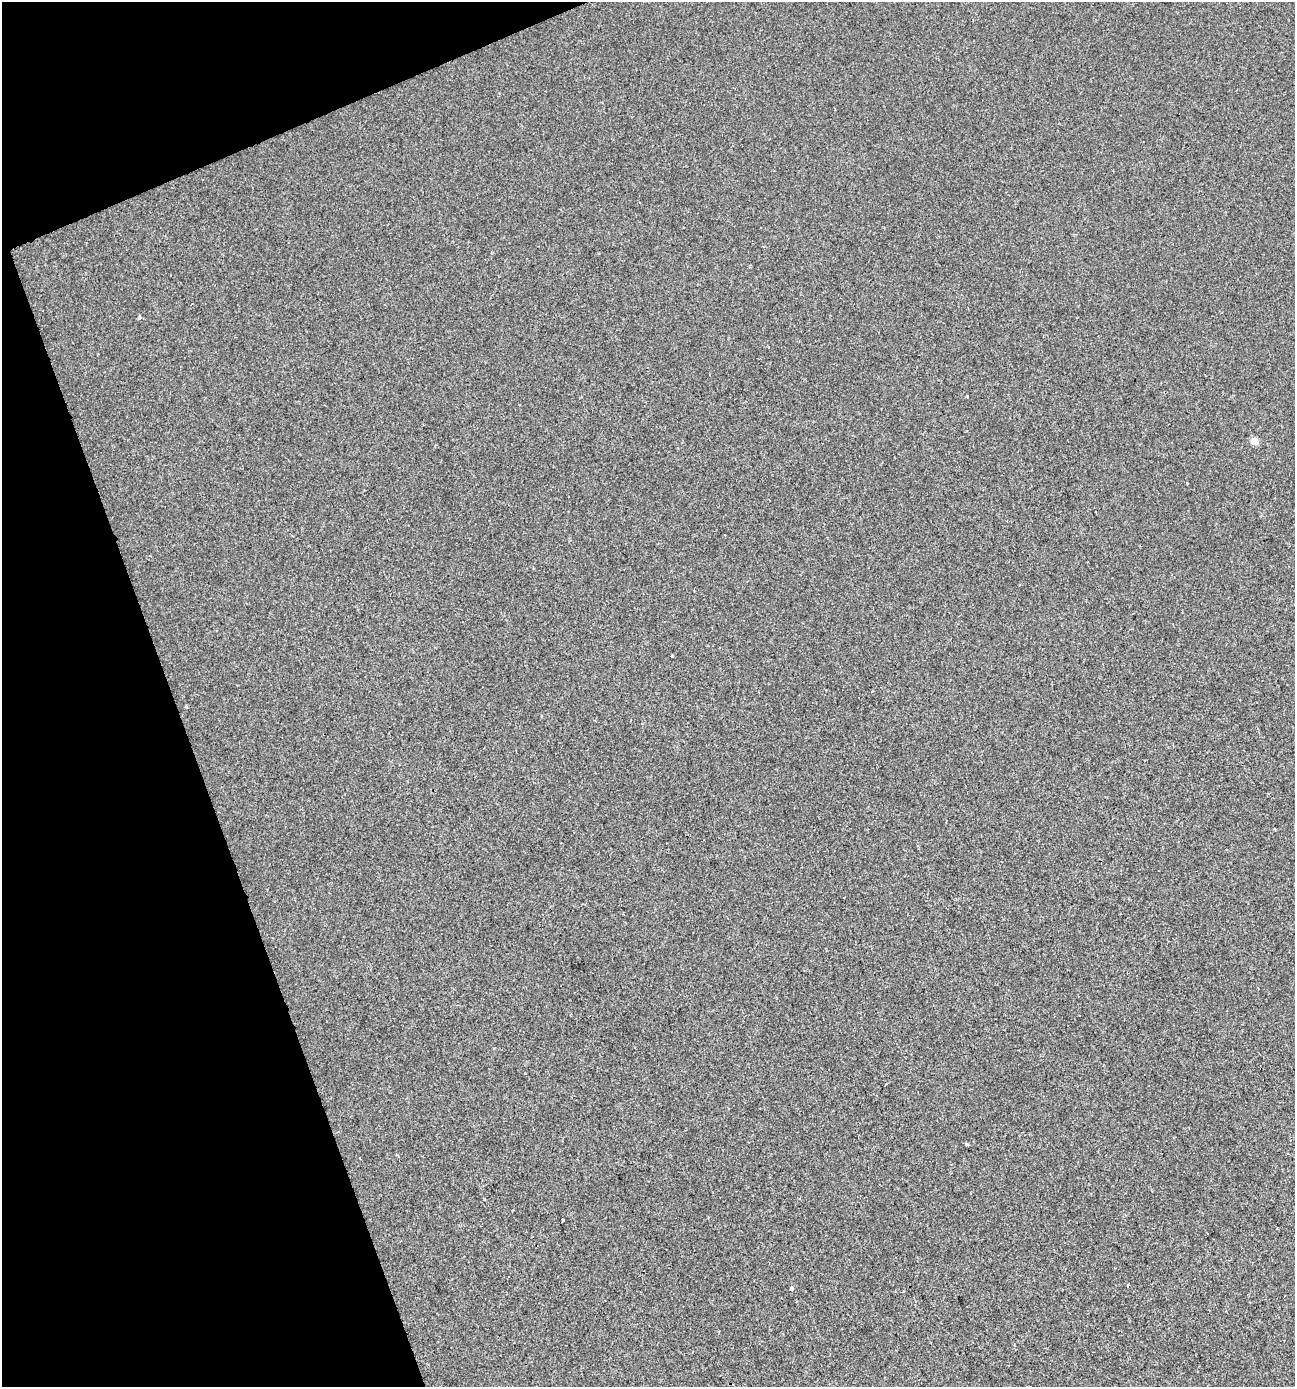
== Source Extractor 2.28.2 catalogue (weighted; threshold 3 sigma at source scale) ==
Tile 5 of 4 x 4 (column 1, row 2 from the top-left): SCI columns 78-1370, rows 2770-4154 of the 5383 x 5538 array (HDU 1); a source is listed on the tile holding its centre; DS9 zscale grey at full resolution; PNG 1297 x 1389 px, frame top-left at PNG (2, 2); no overlay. Shown black and unused: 18% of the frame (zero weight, under 2 of 3 exposures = <1% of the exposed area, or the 3 px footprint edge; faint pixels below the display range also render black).
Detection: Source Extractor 2.28.2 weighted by HDU 2 'WHT'; one run over the whole footprint, this tile lists its part. Background -1.12e-04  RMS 0.0051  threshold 0.0231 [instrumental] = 3 sigma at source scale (4.5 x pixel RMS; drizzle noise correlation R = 1.50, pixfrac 1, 0.0396/0.0396 arcsec/px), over >= 5 px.
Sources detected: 9; all 9 listed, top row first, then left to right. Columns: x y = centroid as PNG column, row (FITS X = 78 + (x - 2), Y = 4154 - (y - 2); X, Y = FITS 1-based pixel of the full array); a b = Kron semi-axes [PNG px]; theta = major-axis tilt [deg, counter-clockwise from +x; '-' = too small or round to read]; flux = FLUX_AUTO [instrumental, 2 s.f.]
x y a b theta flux
140 317 4 3 - 0.94
967 396 3 3 - 1.7
1255 441 5 4 - 8.9
672 656 3 3 - 1.5
494 1048 3 2 - 0.43
967 1144 4 3 - 0.69
360 1158 2 2 - 0.48
562 1221 3 3 - 1.3
791 1289 3 3 - 2.4